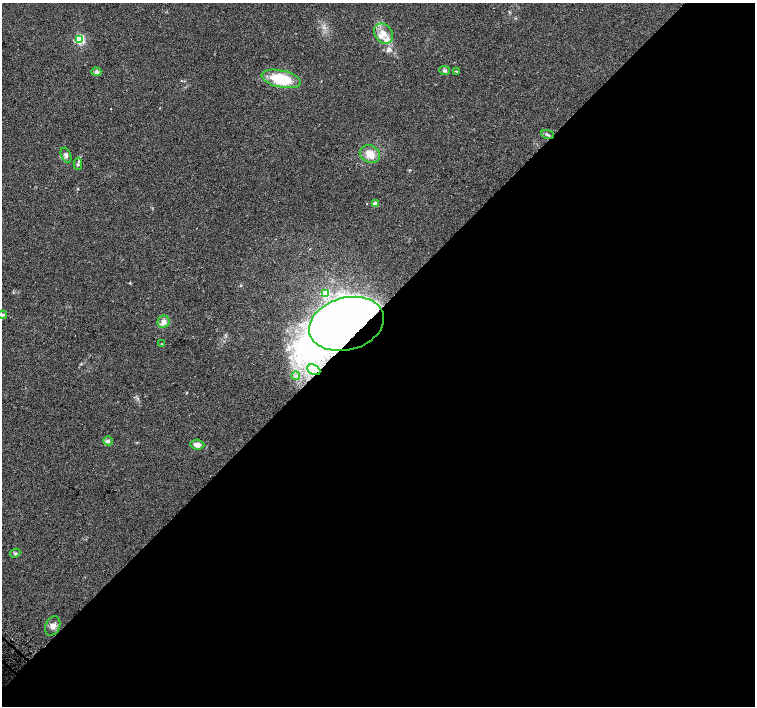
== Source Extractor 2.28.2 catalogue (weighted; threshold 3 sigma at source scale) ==
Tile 12 of 4 x 4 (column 4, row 3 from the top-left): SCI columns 4537-6041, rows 1595-3002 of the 6070 x 6070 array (HDU 1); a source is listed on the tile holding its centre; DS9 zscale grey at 2 x 2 block average (1 PNG px = mean of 2 x 2 image px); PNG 757 x 708 px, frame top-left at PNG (2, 3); each listed source drawn as its Kron ellipse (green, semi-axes under 4 px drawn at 4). Shown black and unused: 56% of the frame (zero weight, under 2 of 3 exposures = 2% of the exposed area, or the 3 px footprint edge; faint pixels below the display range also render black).
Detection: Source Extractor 2.28.2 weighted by HDU 2 'WHT'; one run over the whole footprint, this tile lists its part. Background 0.118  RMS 0.0099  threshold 0.0445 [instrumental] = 3 sigma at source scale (4.5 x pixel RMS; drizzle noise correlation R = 1.50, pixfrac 1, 0.0396/0.0396 arcsec/px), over >= 5 px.
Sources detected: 26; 2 inside a brighter object's white glare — neither listed nor drawn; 2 inside a brighter listed object's ellipse — not listed separately; the other 22 listed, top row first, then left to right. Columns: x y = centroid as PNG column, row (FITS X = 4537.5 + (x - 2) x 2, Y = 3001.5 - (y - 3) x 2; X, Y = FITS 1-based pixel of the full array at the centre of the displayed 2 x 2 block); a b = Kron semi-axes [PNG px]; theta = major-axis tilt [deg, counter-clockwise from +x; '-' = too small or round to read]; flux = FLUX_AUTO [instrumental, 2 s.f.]
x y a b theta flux
383 33 11 8 -49 23
79 39 3 3 - 210
445 71 5 4 - 4.6
456 71 3 2 - 1.7
96 72 5 4 - 5.6
281 79 20 8 -12 96
547 134 6 3 -23 4.2
370 154 10 8 -24 28
66 155 8 5 -66 6.2
78 164 6 3 89 3.7
375 203 3 3 - 22
325 294 3 3 - 98
2 315 4 3 - 3.6
163 322 6 6 - 14
347 324 38 26 16 3300
161 344 3 2 - 1.4
314 370 7 5 -25 8.1
296 376 4 3 - 2.7
108 441 5 4 - 4.8
197 445 7 5 -5 12
15 553 5 2 - 2.6
53 626 10 7 66 11
Overlapping masked pixels (flux is a lower limit): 1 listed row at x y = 347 324
Isophote crosses this tile's border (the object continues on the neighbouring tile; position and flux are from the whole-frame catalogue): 1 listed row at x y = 2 315
Diffuse or blended objects may show on this block-average render without a row.